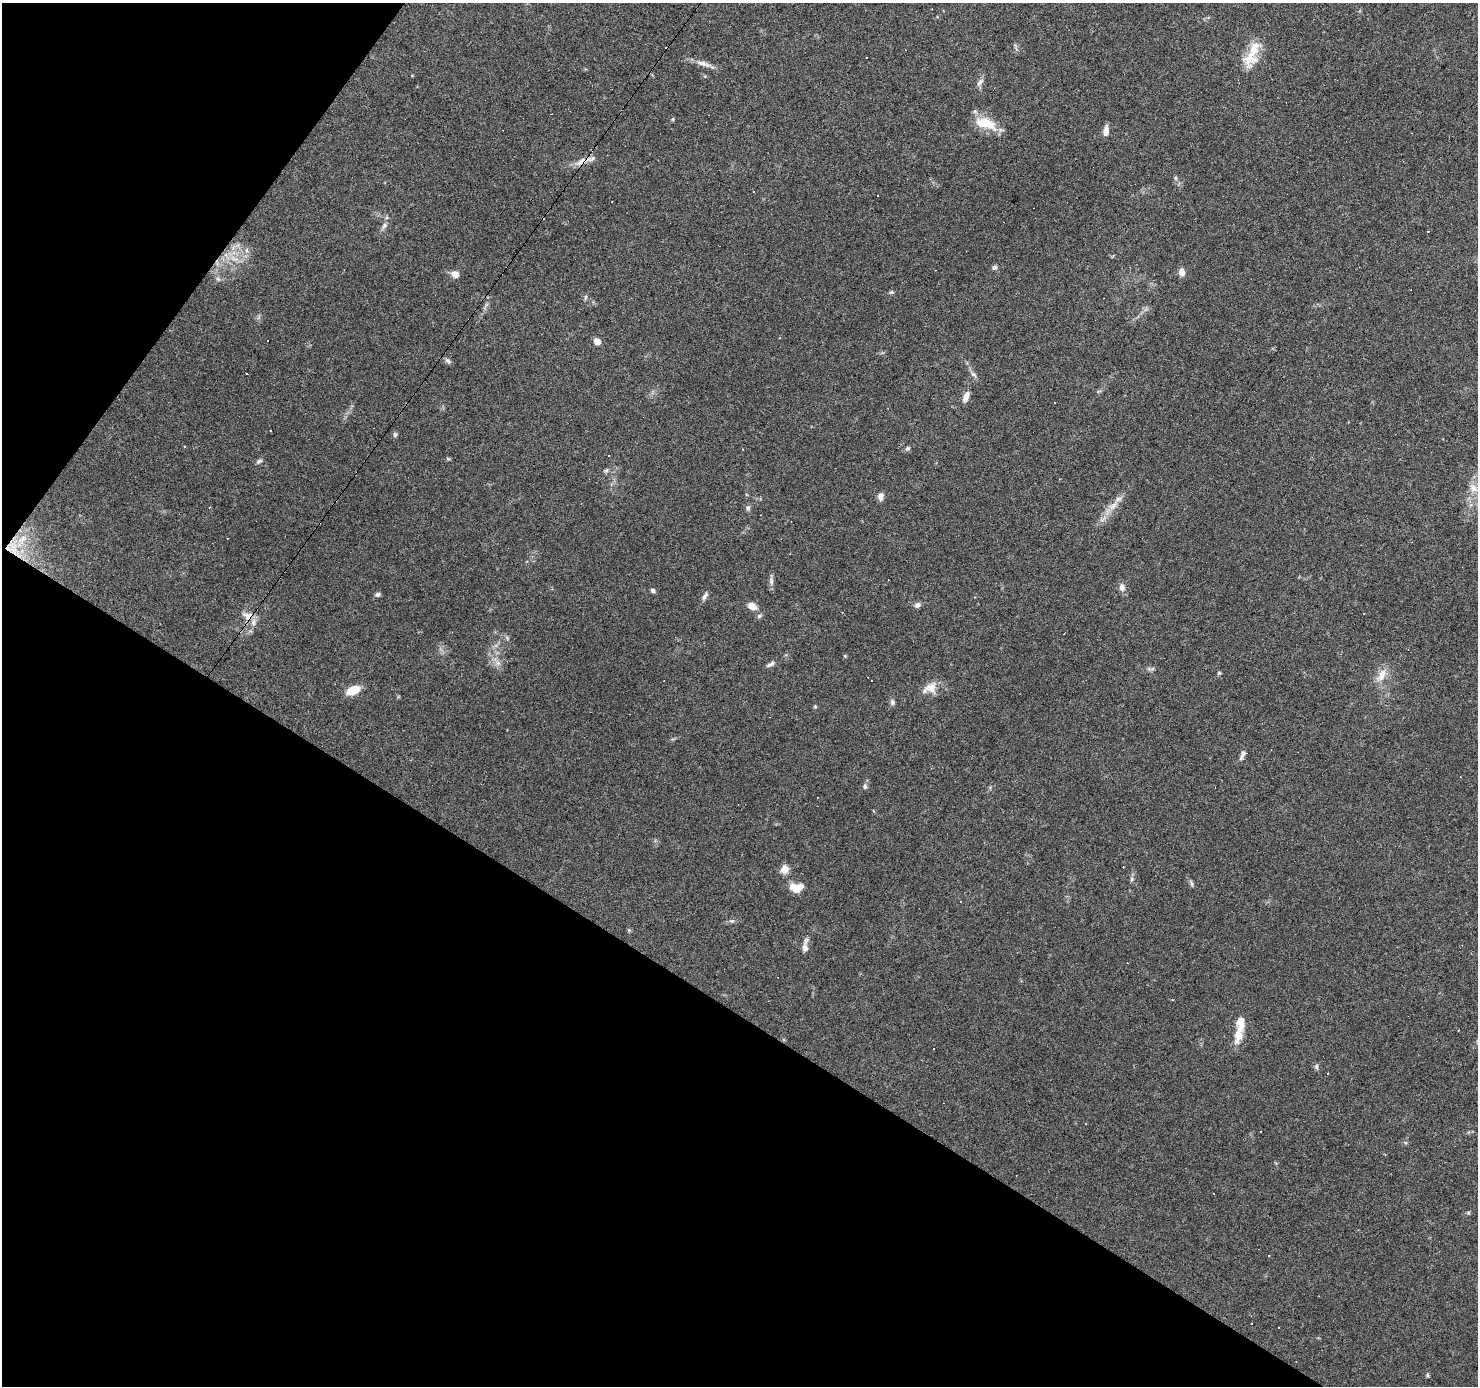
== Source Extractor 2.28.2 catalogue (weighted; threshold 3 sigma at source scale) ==
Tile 9 of 4 x 4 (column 1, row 3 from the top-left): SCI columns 1-1476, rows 1567-2950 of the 5908 x 5969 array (HDU 1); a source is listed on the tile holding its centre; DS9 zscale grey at full resolution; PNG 1480 x 1388 px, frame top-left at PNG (2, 3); no overlay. Shown black and unused: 33% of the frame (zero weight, under 3 of 6 exposures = <1% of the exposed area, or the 3 px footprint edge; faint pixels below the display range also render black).
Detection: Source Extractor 2.28.2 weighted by HDU 2 'WHT'; one run over the whole footprint, this tile lists its part. Background 0.075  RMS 0.0042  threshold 0.017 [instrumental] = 3 sigma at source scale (4.09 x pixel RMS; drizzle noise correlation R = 1.36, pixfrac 0.8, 0.0396/0.0396 arcsec/px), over >= 5 px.
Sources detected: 112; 45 cosmic-ray / hot-pixel residue — not listed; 3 inside a brighter listed object's ellipse — not listed separately; the other 64 listed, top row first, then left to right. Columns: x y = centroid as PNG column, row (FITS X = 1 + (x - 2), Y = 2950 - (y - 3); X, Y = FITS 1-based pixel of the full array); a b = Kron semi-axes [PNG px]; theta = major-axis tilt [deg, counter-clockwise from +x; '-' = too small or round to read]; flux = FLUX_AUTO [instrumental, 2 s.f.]
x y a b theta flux
1252 54 43 12 69 9.4
703 64 22 6 -18 2.8
980 82 12 4 50 1.1
673 119 6 4 72 0.4
985 123 26 12 -17 10
1106 131 13 5 85 2.3
591 159 15 6 24 2.1
581 161 15 5 43 2.5
1175 178 6 4 -90 0.56
384 226 8 6 57 1.2
1429 231 3 3 - 0.38
246 250 7 4 90 0.85
235 259 13 4 -10 1.8
995 267 6 5 - 1.2
1182 272 8 7 - 2.3
455 274 7 6 - 3.2
218 279 6 5 - 0.75
892 292 6 4 11 0.53
586 297 6 4 88 0.57
597 341 7 6 - 2.8
448 361 9 6 -44 0.95
973 374 8 5 -36 0.94
966 397 15 7 67 2.3
270 431 2 2 - 0.32
395 435 6 5 - 0.64
907 448 6 5 - 0.71
608 456 3 3 - 1
259 461 8 4 32 0.82
606 470 7 5 67 0.69
1474 488 13 9 -53 2.8
880 497 10 6 -87 1.7
1113 506 15 7 45 3.3
748 508 7 6 - 0.9
771 581 10 5 -83 1.2
1122 587 8 6 -81 2
653 591 5 4 - 1.1
378 594 7 5 22 0.84
705 596 12 5 56 1.2
917 605 8 6 33 1.2
752 606 11 7 -28 3
248 616 12 10 28 3.2
845 656 5 4 - 0.38
498 663 7 6 - 1.4
770 664 12 5 25 1.1
1219 673 5 4 - 0.46
1382 675 21 9 64 4.2
871 681 3 3 - 1.2
931 688 17 15 27 4.4
353 690 12 7 24 8.4
892 702 8 6 -75 0.98
815 706 5 4 - 0.44
1242 757 8 6 69 1.1
865 786 7 5 -89 0.82
784 870 9 9 - 3
1132 879 6 5 - 0.68
1192 884 8 3 -71 0.67
797 887 15 9 0 5.1
732 921 7 4 0 0.72
805 949 11 7 -74 2
1238 1035 24 10 75 5.4
1316 1066 7 5 -83 0.77
1086 1124 2 2 - 0.27
1278 1327 3 2 - 0.25
1427 1375 5 4 - 0.49
Overlapping masked pixels (flux is a lower limit): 2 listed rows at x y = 581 161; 248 616